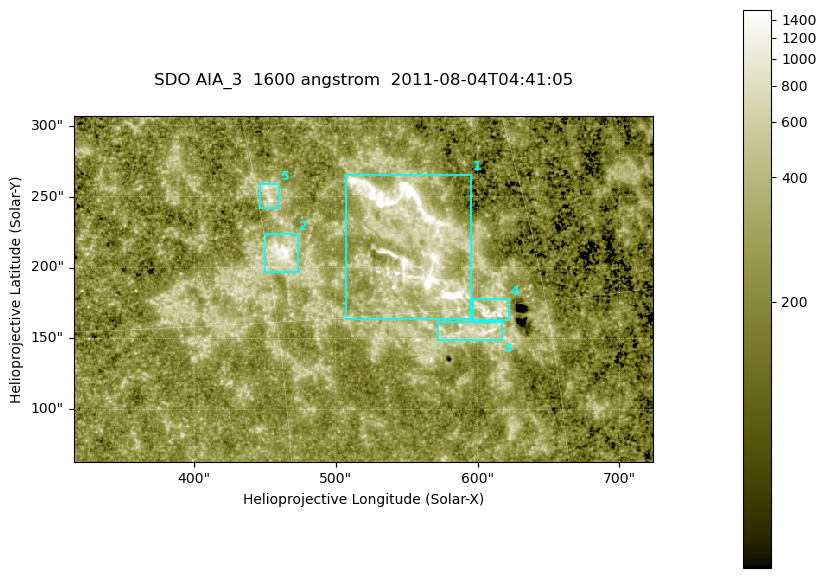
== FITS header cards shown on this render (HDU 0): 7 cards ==
TELESCOP= 'SDO     '           /
INSTRUME= 'AIA_3   '           /
WAVELNTH=                 1600 /
WAVEUNIT= 'angstrom'           /
DATE-OBS= '2011-08-04T04:41:05.117' /
CTYPE1  = 'HPLN-TAN'           /
CTYPE2  = 'HPLT-TAN'           /

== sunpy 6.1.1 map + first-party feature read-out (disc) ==
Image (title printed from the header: SDO AIA_3  1600 angstrom  2011-08-04T04:41:05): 670 x 401 px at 0.609 arcsec/px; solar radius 946 arcsec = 1552 px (partial field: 3.6% of the solar disc is inside the frame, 100% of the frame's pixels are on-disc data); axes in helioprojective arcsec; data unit not stated in the header (colour bar unlabelled)
Pointing: header CRPIX1/2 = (2047.81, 2050.03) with CRVAL1/2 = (0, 0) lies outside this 670 x 401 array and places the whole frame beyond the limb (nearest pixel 1.39 R_sun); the SolarSoft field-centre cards XCEN/YCEN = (519.3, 184.9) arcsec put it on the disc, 2040 arcsec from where CRPIX/CRVAL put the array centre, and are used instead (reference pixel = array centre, CRVAL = XCEN/YCEN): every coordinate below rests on XCEN/YCEN
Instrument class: DISC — disc imager (sunpy class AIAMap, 1600 A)
Bright regions (active regions / flare kernels): reference = the on-disc median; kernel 5 px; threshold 5 sigma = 358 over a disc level ~217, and >= 1.15x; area >= 268 px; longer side >= 5 px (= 3 arcsec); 5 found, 5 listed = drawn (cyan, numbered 1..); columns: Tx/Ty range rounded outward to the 2 arcsec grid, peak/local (2 s.f.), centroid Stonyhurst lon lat
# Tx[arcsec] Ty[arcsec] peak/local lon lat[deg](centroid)
1 506..596 164..266 15 +38 +18
2 450..474 196..224 7.8 +31 +18
3 572..618 148..162 5.6 +40 +14
4 596..624 162..178 6 +42 +15
5 446..460 242..260 5.7 +31 +21